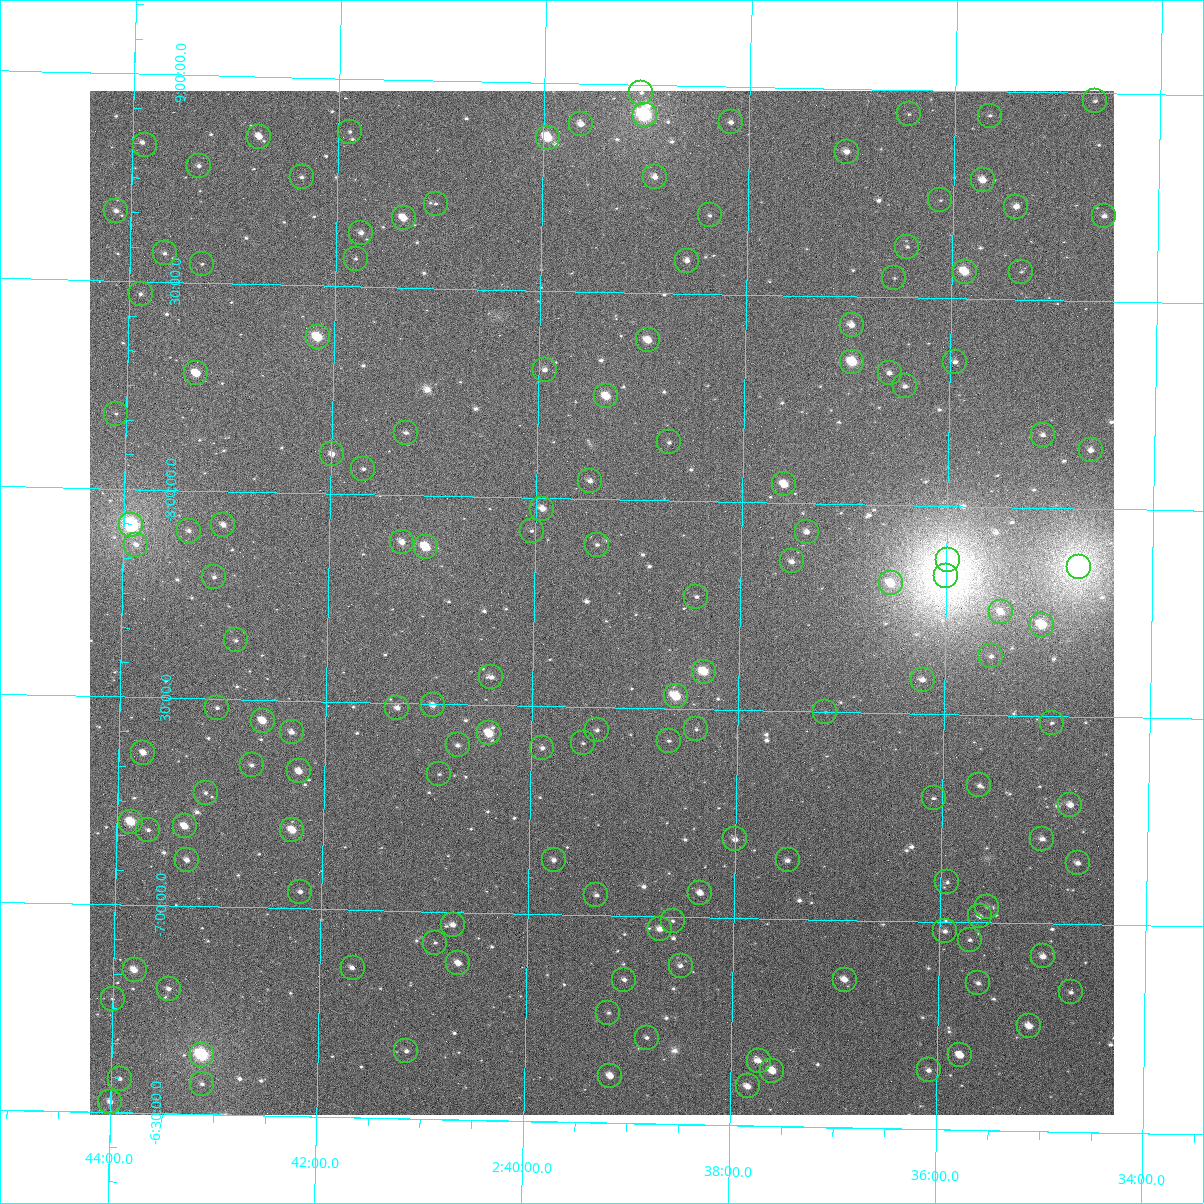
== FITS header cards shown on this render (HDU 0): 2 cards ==
NAXIS1  =                 1024
NAXIS2  =                 1024

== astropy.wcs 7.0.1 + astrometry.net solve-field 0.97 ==
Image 1024 x 1024 px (HDU 0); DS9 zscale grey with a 90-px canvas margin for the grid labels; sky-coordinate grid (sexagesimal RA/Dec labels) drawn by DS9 from the SOLVED WCS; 146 Tycho-2 reference stars matched to detected sources circled (green)
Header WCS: RA---TAN-SIP/DEC--TAN-SIP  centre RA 02:39:21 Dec -07:45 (39.84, -7.75 deg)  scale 8.66 arcsec/px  FOV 147.8' x 147.9'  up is +179 deg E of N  parity flipped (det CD > 0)
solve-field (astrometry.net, Tycho-2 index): VERIFIED the header's WCS against the Tycho-2 star catalogue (verified at 6 index scales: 13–146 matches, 0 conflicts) and refined it, rather than solving blind
Solved WCS: RA---TAN-SIP/DEC--TAN-SIP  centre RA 02:39:21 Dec -07:45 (39.84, -7.75 deg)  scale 8.66 arcsec/px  FOV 147.8' x 147.9'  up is +179 deg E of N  parity flipped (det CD > 0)
The solver's refit moves the header's centre by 0.18 arcsec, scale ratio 1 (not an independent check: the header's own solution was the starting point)
Tycho-2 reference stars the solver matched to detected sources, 146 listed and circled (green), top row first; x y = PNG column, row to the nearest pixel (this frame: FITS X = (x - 90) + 1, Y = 1024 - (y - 91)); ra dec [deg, ICRS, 3 dp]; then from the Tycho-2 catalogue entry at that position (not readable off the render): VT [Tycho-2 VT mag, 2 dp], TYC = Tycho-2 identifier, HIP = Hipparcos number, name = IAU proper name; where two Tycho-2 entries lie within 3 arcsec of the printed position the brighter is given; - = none
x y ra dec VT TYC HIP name
641 93 39.764 -8.981 12.28 5285-391-1 - -
1095 101 38.659 -8.982 12.09 5285-58-1 - -
909 114 39.112 -8.942 12.80 5285-711-1 - -
645 115 39.753 -8.928 7.06 5285-455-1 12350 -
990 116 38.914 -8.942 12.23 5285-343-1 - -
731 122 39.545 -8.914 11.23 5285-719-1 - -
581 124 39.909 -8.902 10.34 5285-622-1 - -
350 132 40.471 -8.872 11.68 5285-714-1 - -
259 137 40.692 -8.855 10.23 5285-248-1 - -
548 138 39.990 -8.868 8.69 5285-726-1 12428 -
145 145 40.970 -8.828 12.03 5286-1112-1 12749 -
847 152 39.261 -8.849 10.49 5285-816-1 - -
199 166 40.837 -8.782 11.28 5285-606-1 - -
302 177 40.587 -8.760 11.71 5285-835-1 - -
655 177 39.727 -8.779 10.75 5285-945-1 - -
983 180 38.929 -8.787 9.88 5285-236-1 - -
940 200 39.031 -8.736 12.79 5285-467-1 - -
436 204 40.259 -8.703 11.92 5285-699-1 - -
1016 207 38.846 -8.724 10.54 5285-874-1 - -
116 211 41.036 -8.669 10.91 5286-680-1 - -
710 215 39.591 -8.689 11.26 5285-728-1 - -
1104 216 38.631 -8.705 11.58 5285-104-1 - -
404 218 40.337 -8.667 9.55 5285-809-1 - -
361 233 40.439 -8.629 10.80 5285-917-1 - -
907 247 39.110 -8.623 11.78 5285-435-1 - -
165 253 40.916 -8.569 11.50 5286-382-1 - -
356 259 40.451 -8.566 11.46 5285-817-1 - -
687 261 39.645 -8.579 11.14 5285-267-1 - -
202 264 40.824 -8.546 12.28 5285-758-1 - -
965 272 38.968 -8.566 9.07 5285-243-1 12092 -
1021 272 38.831 -8.568 12.17 5285-187-1 - -
894 278 39.140 -8.547 11.71 5285-922-1 - -
141 294 40.972 -8.471 11.97 5286-528-1 - -
852 325 39.241 -8.432 10.12 5285-188-1 - -
318 337 40.539 -8.376 8.45 5285-592-1 - -
648 340 39.736 -8.385 9.67 5285-488-1 12344 -
852 362 39.237 -8.343 8.61 5285-841-1 12180 -
955 362 38.988 -8.348 11.42 5285-430-1 - -
545 370 39.985 -8.309 10.98 5285-588-1 - -
196 373 40.832 -8.282 9.23 5285-956-1 - -
890 373 39.147 -8.318 10.94 5285-953-1 - -
905 386 39.108 -8.287 11.24 5285-163-1 - -
606 396 39.834 -8.249 9.24 5285-299-1 12378 -
116 414 41.025 -8.181 12.09 5286-508-1 - -
406 433 40.319 -8.151 11.29 5285-823-1 - -
1043 435 38.772 -8.176 11.31 5285-152-1 - -
669 442 39.679 -8.140 11.89 5285-877-1 - -
1091 450 38.654 -8.142 11.10 5285-142-1 - -
332 454 40.497 -8.095 10.20 5285-206-1 - -
363 469 40.421 -8.062 11.74 5285-1001-1 - -
590 481 39.870 -8.044 11.04 5285-1029-1 - -
784 484 39.397 -8.045 9.80 5285-957-1 - -
542 509 39.984 -7.975 10.10 5285-492-1 - -
131 525 40.982 -7.912 6.68 5286-1059-1 12754 -
223 525 40.758 -7.918 10.41 5285-277-1 - -
189 531 40.841 -7.903 11.70 5285-237-1 - -
532 531 40.008 -7.921 12.02 5285-328-1 - -
807 532 39.341 -7.932 11.08 5285-978-1 - -
402 542 40.323 -7.887 10.29 5285-996-1 - -
136 545 40.968 -7.866 10.97 5286-655-1 - -
597 545 39.849 -7.891 11.51 5285-217-1 - -
426 547 40.265 -7.877 8.77 5285-191-1 12515 -
948 560 38.995 -7.870 9.76 5285-645-1 - -
792 561 39.376 -7.860 10.68 5285-309-1 - -
1079 567 38.678 -7.859 5.89 5285-952-1 12002 -
946 576 39.000 -7.832 5.72 5285-251-1 12107 -
214 577 40.777 -7.793 11.53 5285-763-1 - -
891 583 39.134 -7.812 9.69 5285-339-1 - -
696 597 39.606 -7.770 11.82 5285-685-1 - -
1001 612 38.866 -7.748 10.29 5285-858-1 - -
1042 625 38.765 -7.719 9.11 5285-148-1 12021 -
236 640 40.721 -7.642 11.53 5285-181-1 - -
991 656 38.887 -7.641 11.55 5285-240-1 - -
704 672 39.584 -7.591 8.93 5285-970-1 12292 -
491 677 40.099 -7.567 11.08 5285-839-1 - -
923 680 39.053 -7.582 11.34 5285-379-1 - -
676 696 39.650 -7.530 8.65 5285-327-1 12316 -
433 705 40.239 -7.496 10.63 4705-101-1 - -
217 708 40.762 -7.478 12.40 4705-139-1 - -
397 708 40.326 -7.488 11.00 4705-299-1 - -
825 712 39.288 -7.500 12.16 4704-222-1 - -
263 721 40.651 -7.450 9.44 4705-175-1 - -
1052 723 38.737 -7.484 11.74 4704-73-1 - -
696 729 39.600 -7.451 12.02 4704-198-1 - -
597 730 39.840 -7.445 11.78 4704-258-1 - -
292 732 40.580 -7.424 10.87 4705-7-1 - -
489 733 40.102 -7.431 9.09 4705-2-1 - -
669 741 39.665 -7.422 11.94 4704-227-1 - -
583 743 39.873 -7.413 12.60 4704-217-1 - -
458 745 40.178 -7.401 11.39 4705-20-1 - -
542 748 39.972 -7.399 11.29 4704-280-1 - -
143 753 40.939 -7.366 10.35 4705-366-1 - -
252 765 40.676 -7.343 11.81 4705-79-1 - -
299 771 40.560 -7.330 10.29 4705-292-1 - -
439 774 40.220 -7.331 12.39 4705-250-1 - -
979 785 38.910 -7.330 11.67 4704-204-1 - -
206 793 40.786 -7.274 11.88 4705-44-1 - -
934 798 39.020 -7.297 12.45 4704-252-1 - -
1070 805 38.688 -7.287 10.79 4704-114-1 - -
131 822 40.966 -7.199 8.67 4705-308-1 12746 -
185 826 40.835 -7.192 9.82 4705-253-1 - -
148 830 40.923 -7.181 11.47 4705-320-1 - -
292 830 40.574 -7.188 9.40 4705-317-1 12627 -
735 839 39.499 -7.189 11.11 4704-149-1 - -
1042 839 38.755 -7.204 11.16 4704-119-1 - -
187 860 40.828 -7.110 10.48 4705-191-1 - -
554 860 39.939 -7.129 11.15 4704-184-1 - -
788 860 39.372 -7.140 11.71 4704-271-1 - -
1078 863 38.668 -7.147 11.28 4704-134-1 - -
947 882 38.984 -7.096 12.35 4704-309-1 - -
300 892 40.551 -7.040 11.20 4705-180-1 - -
700 893 39.582 -7.058 10.78 4704-234-1 - -
596 895 39.833 -7.047 11.84 4704-178-1 - -
987 907 38.885 -7.038 12.12 4704-169-1 - -
980 916 38.903 -7.015 11.67 4704-297-1 - -
673 921 39.647 -6.989 12.21 4704-233-1 - -
453 925 40.180 -6.969 10.89 4705-334-1 - -
660 929 39.678 -6.969 10.74 4704-223-1 - -
945 931 38.987 -6.977 11.98 4704-239-1 - -
970 940 38.927 -6.958 12.15 4704-876-1 - -
435 943 40.222 -6.925 12.55 4705-85-1 - -
1043 956 38.748 -6.921 10.78 4704-49-1 - -
458 963 40.165 -6.876 10.44 4705-106-1 - -
681 966 39.626 -6.882 11.77 4704-264-1 - -
353 968 40.420 -6.860 11.13 4705-427-1 - -
135 970 40.948 -6.843 9.81 4705-240-1 - -
624 980 39.762 -6.846 12.13 4704-235-1 - -
845 980 39.227 -6.856 10.58 4704-240-1 - -
978 983 38.904 -6.854 11.80 4704-1007-1 - -
169 989 40.865 -6.800 11.04 4705-6-1 - -
1071 992 38.679 -6.836 11.59 4704-17-1 - -
113 999 41.000 -6.773 12.18 4705-261-1 - -
608 1013 39.798 -6.765 12.67 4704-256-1 - -
1029 1026 38.779 -6.753 10.31 4704-849-1 - -
647 1038 39.705 -6.707 12.06 4704-253-1 - -
406 1051 40.286 -6.663 11.43 4705-257-1 - -
202 1055 40.781 -6.642 7.37 4705-94-1 12699 -
960 1055 38.945 -6.680 10.58 4704-936-1 - -
759 1061 39.433 -6.657 10.83 4704-273-1 - -
929 1070 39.020 -6.642 11.23 4704-836-1 - -
772 1071 39.399 -6.634 9.84 4704-282-1 - -
610 1076 39.791 -6.614 10.39 4704-278-1 - -
120 1079 40.977 -6.581 12.07 4705-782-1 - -
202 1084 40.779 -6.573 12.16 4705-776-1 - -
748 1086 39.458 -6.595 10.82 4704-735-1 - -
110 1102 41.000 -6.525 10.82 4705-718-1 - -